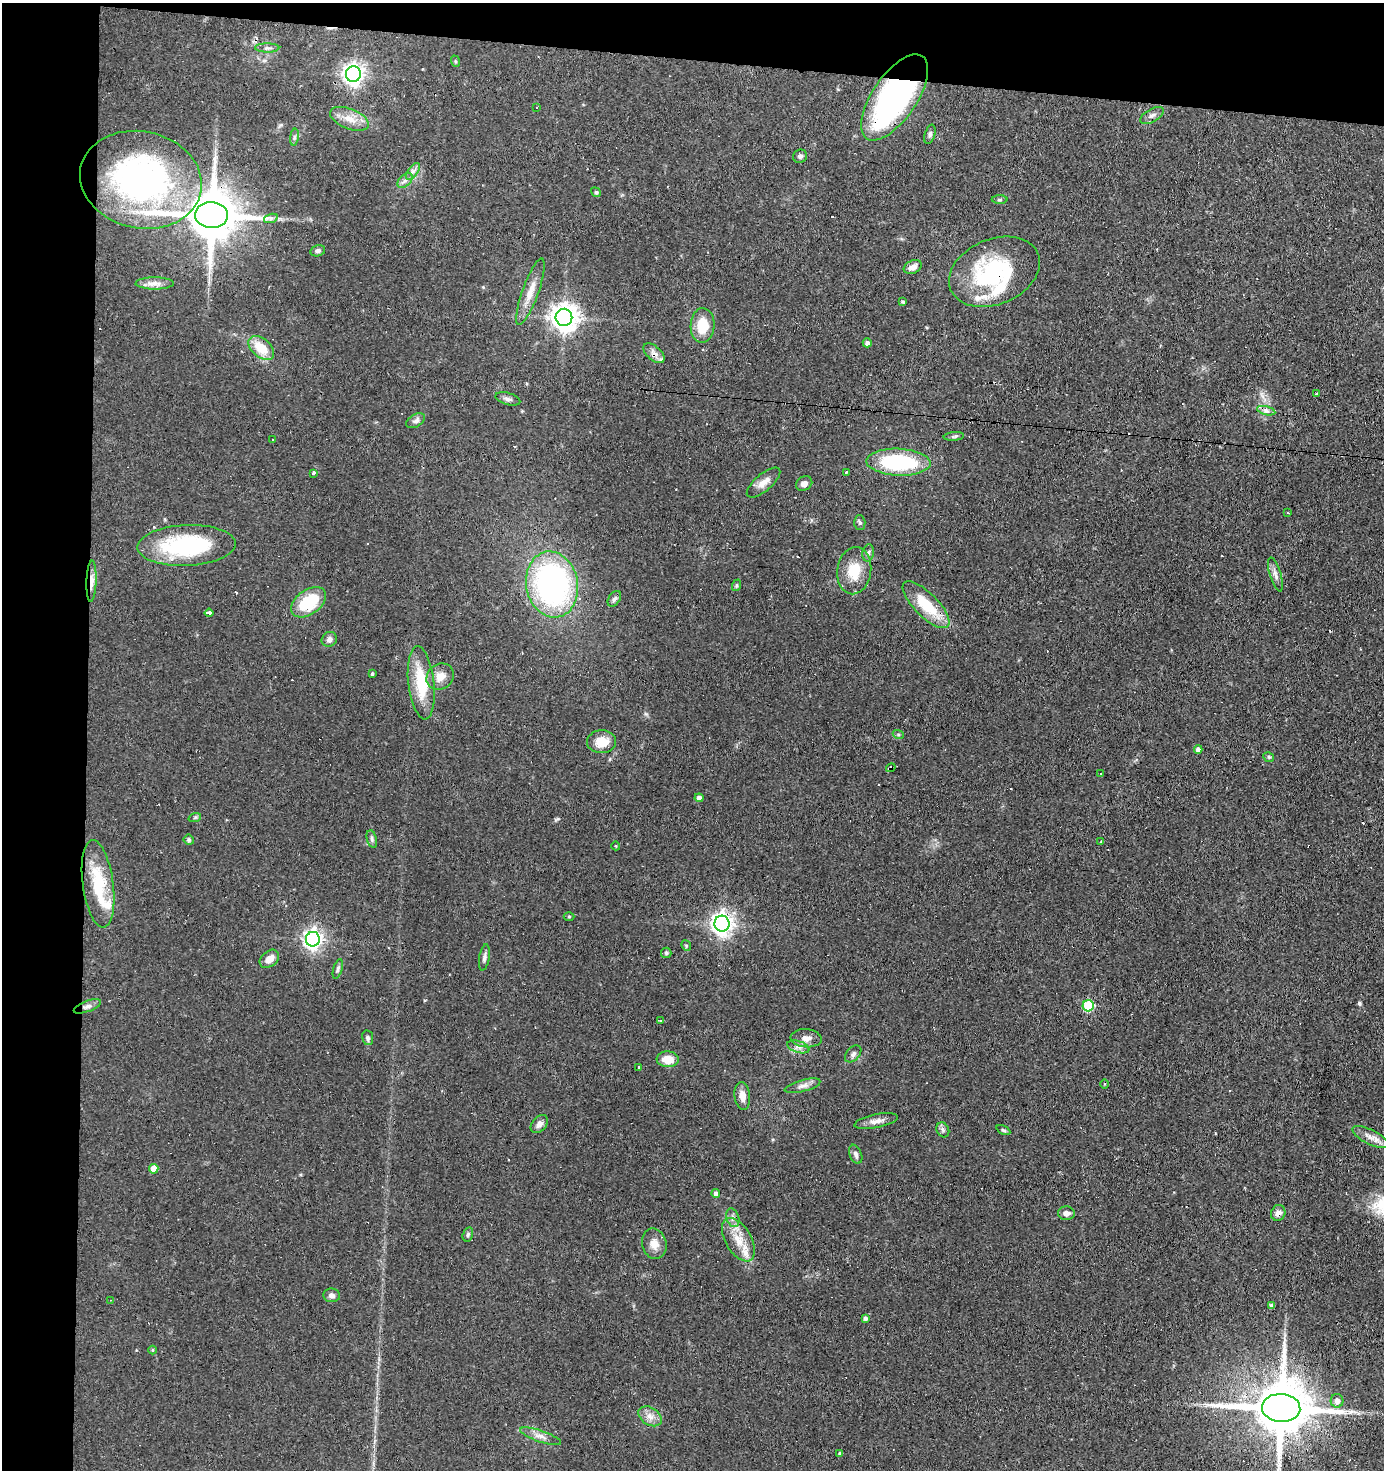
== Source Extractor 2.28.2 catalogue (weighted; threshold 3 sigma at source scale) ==
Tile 1 of 3 x 3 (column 1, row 1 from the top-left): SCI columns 101-1482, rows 2936-4403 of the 4429 x 4403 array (HDU 1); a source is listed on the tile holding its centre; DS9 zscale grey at full resolution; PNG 1386 x 1472 px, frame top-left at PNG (2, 3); each listed source drawn as its Kron ellipse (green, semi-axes under 4 px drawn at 4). Shown black and unused: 10% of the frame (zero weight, under 3 of 4 exposures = <1% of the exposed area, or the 3 px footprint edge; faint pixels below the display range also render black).
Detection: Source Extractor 2.28.2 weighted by HDU 2 'WHT'; one run over the whole footprint, this tile lists its part. Background 0.11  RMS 0.0053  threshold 0.024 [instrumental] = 3 sigma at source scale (4.5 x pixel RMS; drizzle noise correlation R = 1.50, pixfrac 1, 0.05/0.05 arcsec/px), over >= 5 px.
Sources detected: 133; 1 inside a brighter object's white glare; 14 cosmic-ray / hot-pixel residue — neither listed nor drawn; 5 inside a brighter listed object's ellipse — not listed separately; the other 113 listed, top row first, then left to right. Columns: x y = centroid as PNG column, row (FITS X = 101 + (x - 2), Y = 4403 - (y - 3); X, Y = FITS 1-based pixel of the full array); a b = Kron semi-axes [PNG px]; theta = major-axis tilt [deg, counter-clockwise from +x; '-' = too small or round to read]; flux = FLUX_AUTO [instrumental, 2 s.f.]
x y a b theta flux
267 48 12 4 0 1.5
455 61 6 3 -71 0.63
353 74 8 7 - 320
894 97 50 22 56 150
537 107 3 3 - 0.73
1152 115 13 6 29 2.2
349 119 20 10 -22 6.7
930 134 10 5 74 1.3
294 137 8 4 82 1.1
800 156 7 6 - 1.4
413 171 10 5 54 1.8
141 180 61 48 -12 160
405 180 9 5 44 1.9
596 192 5 4 - 0.7
1000 200 8 4 0 0.8
212 215 16 13 -3 3200
271 218 7 4 18 1.3
318 251 7 5 14 1.4
913 267 9 6 23 3.4
994 272 47 32 23 53
155 283 19 6 0 3.5
530 292 35 8 70 7.9
903 302 4 3 - 1.1
564 317 8 8 - 570
702 325 17 12 88 14
867 343 4 4 - 1.8
261 348 15 9 -41 12
654 353 13 7 -42 3.2
1317 394 4 3 - 1.1
508 399 13 6 -17 1.8
1266 411 9 4 -13 1.6
416 421 10 6 31 1.8
954 436 10 4 6 1
273 440 3 2 - 1.2
898 462 32 13 -2 43
846 472 3 3 - 0.81
313 473 3 3 - 1.7
763 483 21 8 40 4.7
804 483 8 7 - 2.6
1288 513 2 2 - 0.51
860 523 7 5 -87 1.1
187 545 49 20 3 54
868 553 9 5 79 1.5
854 571 24 17 81 14
1275 574 17 5 -73 2.6
92 581 20 5 88 3.9
552 584 33 26 -79 130
737 585 6 4 72 0.75
614 599 9 5 56 1.4
308 602 20 12 36 21
926 605 31 11 -45 19
209 613 4 3 - 6.3
329 639 8 7 - 2.1
372 674 3 3 - 0.68
440 677 14 12 35 5.7
421 683 37 13 -84 21
898 734 5 3 - 0.73
601 742 14 11 2 9.1
1198 749 4 4 - 2.7
1269 757 5 5 - 0.83
891 768 5 3 - 2.8
1101 773 3 3 - 2.8
699 798 4 4 - 3
195 817 6 4 20 0.86
372 839 9 5 -77 1.1
189 840 5 5 - 1.1
1101 842 3 2 - 0.46
616 846 4 3 - 0.38
98 884 44 15 -82 25
569 916 5 3 - 0.51
722 924 8 7 - 350
313 939 7 7 - 250
686 946 5 4 - 0.67
666 953 5 5 - 0.8
484 957 13 5 80 1.7
269 959 11 7 39 4.2
338 969 10 4 73 1.3
87 1006 14 5 21 2.3
1088 1006 5 5 - 36
660 1020 3 3 - 0.75
368 1038 7 5 -80 1.2
806 1038 15 9 -5 4.3
798 1047 11 5 -16 2.3
853 1054 10 6 48 1.9
668 1059 11 8 -5 7.5
639 1067 3 3 - 0.59
1105 1084 4 3 - 0.44
803 1086 18 5 15 2.9
742 1096 14 7 -82 4.9
876 1121 22 7 11 3.8
539 1124 10 7 49 2.7
943 1130 8 6 -63 1.4
1003 1130 7 4 -27 0.8
1370 1137 20 7 -26 4.2
856 1154 10 6 -69 1.8
154 1169 5 5 - 7.4
716 1193 4 4 - 1.9
1066 1213 8 7 - 2.2
1278 1213 8 7 - 2.9
733 1218 9 6 -72 2.1
468 1234 7 5 74 1
738 1240 24 13 -60 10
654 1244 15 12 -76 5.3
332 1295 8 6 -7 2.1
111 1300 3 2 - 0.62
1272 1306 4 4 - 2.4
865 1318 4 4 - 1.4
152 1350 4 3 - 0.75
1337 1401 7 6 - 3.2
1281 1408 19 14 -4 4200
650 1416 13 8 -33 4
541 1436 21 5 -19 3.8
840 1453 3 3 - 0.88
Overlapping masked pixels (flux is a lower limit): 9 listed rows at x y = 894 97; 212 215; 994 272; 654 353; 1266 411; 92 581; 891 768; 1278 1213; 1281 1408
Isophote crosses this tile's border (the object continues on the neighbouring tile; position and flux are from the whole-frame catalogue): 1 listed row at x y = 1281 1408